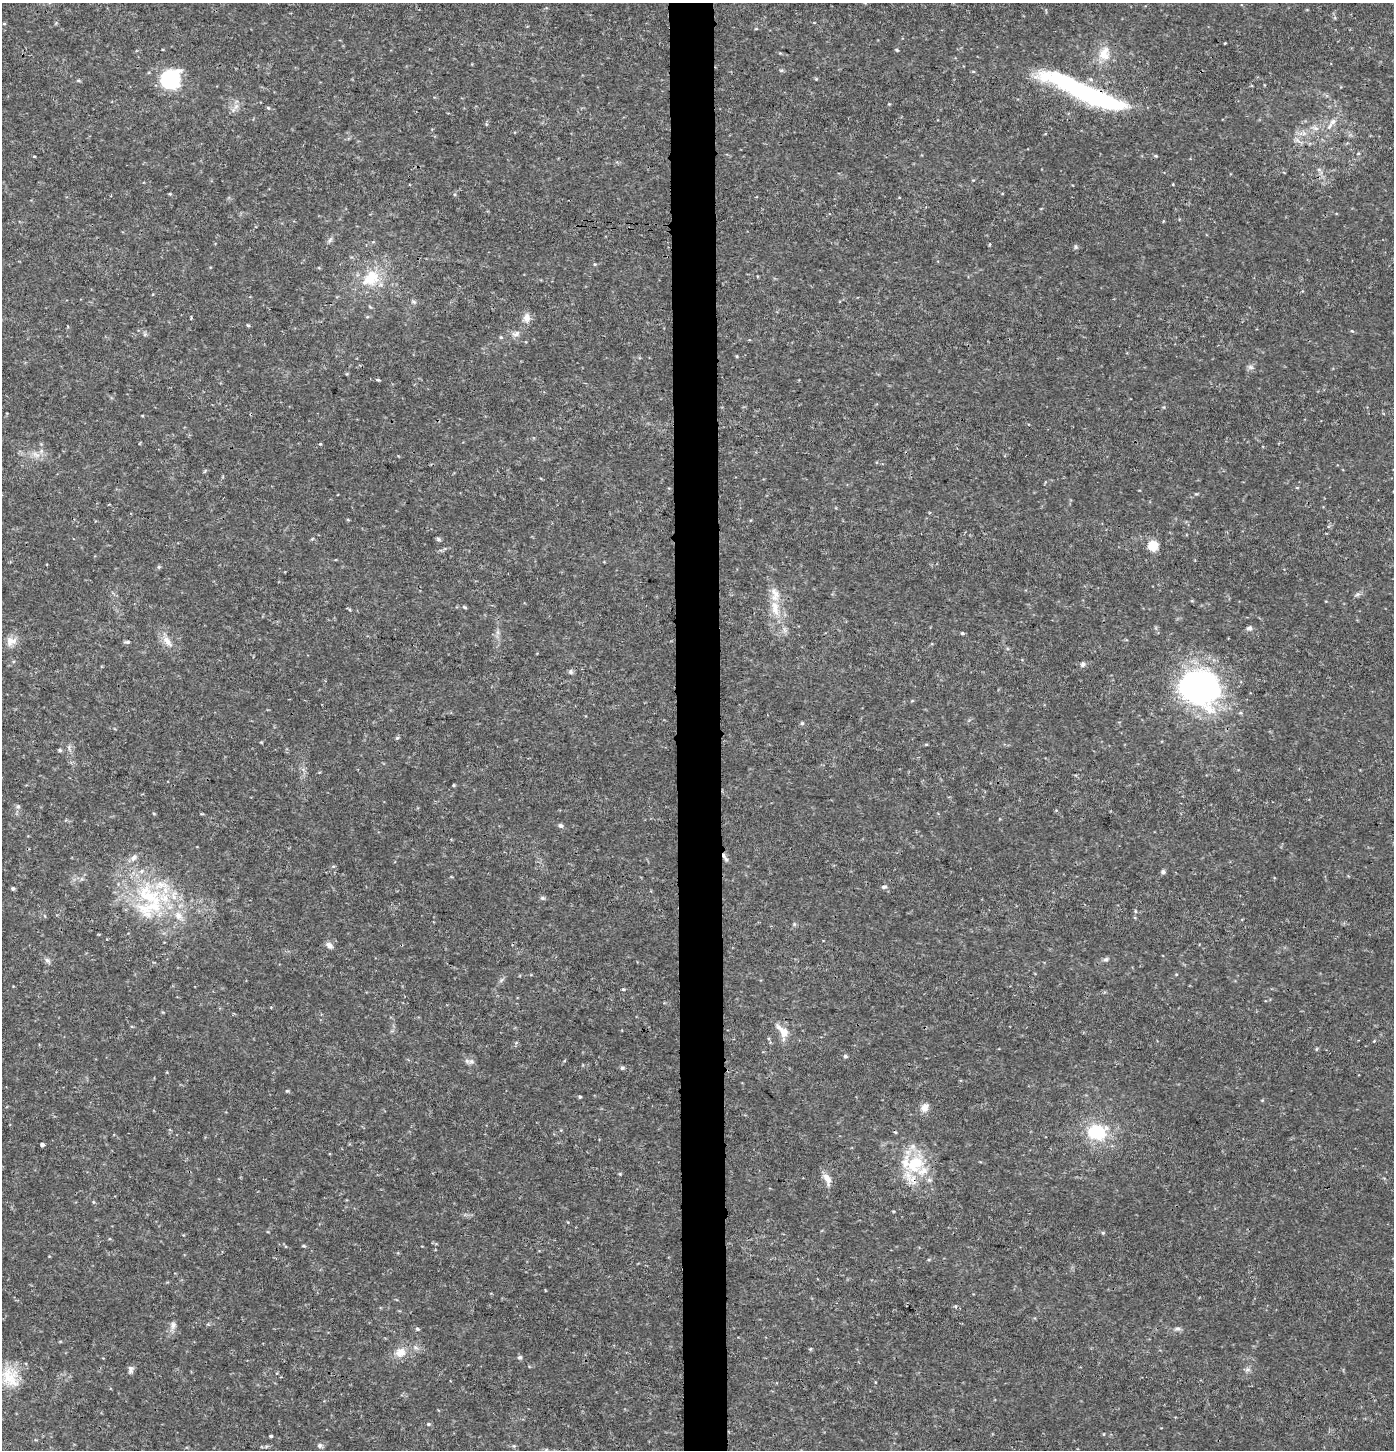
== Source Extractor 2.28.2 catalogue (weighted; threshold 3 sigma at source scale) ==
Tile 5 of 3 x 3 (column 2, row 2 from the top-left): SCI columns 1606-2997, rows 1449-2896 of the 4603 x 4354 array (HDU 1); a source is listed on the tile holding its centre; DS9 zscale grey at full resolution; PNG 1396 x 1452 px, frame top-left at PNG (2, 3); no overlay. Shown black and unused: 3% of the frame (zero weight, under 3 of 4 exposures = <1% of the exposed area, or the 3 px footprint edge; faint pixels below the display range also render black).
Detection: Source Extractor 2.28.2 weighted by HDU 2 'WHT'; one run over the whole footprint, this tile lists its part. Background 0.0301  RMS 0.0037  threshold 0.0167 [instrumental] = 3 sigma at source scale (4.5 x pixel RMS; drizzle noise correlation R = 1.50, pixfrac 1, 0.0396/0.0396 arcsec/px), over >= 5 px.
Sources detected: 88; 2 inside a brighter object's white glare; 2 cosmic-ray / hot-pixel residue — not listed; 6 inside a brighter listed object's ellipse — not listed separately; the other 78 listed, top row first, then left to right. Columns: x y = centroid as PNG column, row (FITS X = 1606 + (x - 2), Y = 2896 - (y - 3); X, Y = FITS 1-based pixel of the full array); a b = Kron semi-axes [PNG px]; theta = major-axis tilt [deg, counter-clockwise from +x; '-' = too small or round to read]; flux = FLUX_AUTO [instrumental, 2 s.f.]
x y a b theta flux
1225 43 3 2 - 0.29
897 50 5 4 - 0.45
1104 54 22 14 73 6.2
170 79 10 10 - 72
78 80 5 4 - 0.48
1087 94 88 14 -21 68
236 106 7 4 19 1
268 108 5 3 - 0.36
1333 122 10 7 33 2
1315 128 10 5 -26 1.3
34 156 3 3 - 0.3
330 240 7 5 60 0.83
1076 247 6 5 - 0.6
370 278 26 19 36 12
413 302 6 5 - 0.75
527 318 12 9 87 2.5
248 325 5 4 - 0.44
1352 331 5 3 - 0.37
516 334 12 7 24 1.7
1251 367 8 6 -21 1
378 380 5 3 - 0.47
320 444 5 3 - 0.3
36 454 13 5 -32 1.9
438 539 7 5 -28 0.61
1153 546 9 9 - 7.1
159 567 5 5 - 0.5
465 607 6 4 -27 0.47
775 608 24 10 -81 6.8
1249 628 7 6 - 1.1
962 633 5 4 - 0.5
11 641 15 11 7 3.2
167 641 18 8 -51 3.3
127 642 7 5 8 0.75
1083 664 8 6 73 0.95
570 672 7 6 - 0.8
1200 688 46 39 -21 88
802 723 5 5 - 0.57
397 738 5 4 - 0.52
60 750 5 4 - 0.6
18 806 6 5 - 0.69
560 825 6 5 - 0.89
1163 872 6 5 - 0.77
884 887 7 5 10 0.76
13 889 5 4 - 0.61
150 897 53 31 -55 43
542 898 7 5 -19 0.68
794 924 5 5 - 0.49
329 945 9 6 -37 1.7
1106 959 7 5 15 0.82
47 960 8 6 -27 0.98
623 989 3 3 - 1.2
783 1032 24 11 -60 4.7
1316 1049 6 3 70 0.35
845 1056 6 5 - 0.6
471 1061 6 6 - 1.1
622 1068 5 5 - 0.64
580 1097 4 4 - 0.43
925 1107 13 9 51 2.4
1097 1132 19 15 -2 20
42 1144 4 3 - 4.7
916 1163 24 18 39 16
827 1179 16 8 -65 3.2
929 1180 7 6 - 0.9
1103 1233 5 5 - 0.44
303 1246 5 3 - 0.39
173 1325 12 7 75 1.7
1178 1328 9 4 0 0.94
417 1329 5 4 - 0.52
416 1348 7 4 -19 0.81
810 1349 6 3 71 0.37
400 1352 14 12 28 4.3
520 1357 6 5 - 0.69
131 1369 10 7 79 1.3
1247 1369 8 5 7 0.96
10 1377 30 21 -60 10
428 1424 5 4 - 0.54
271 1436 4 3 - 0.48
320 1445 6 6 - 0.86
Overlapping masked pixels (flux is a lower limit): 1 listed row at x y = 1087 94
Unlisted compact peaks at least as high as the median listed source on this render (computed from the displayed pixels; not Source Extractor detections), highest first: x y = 287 1091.